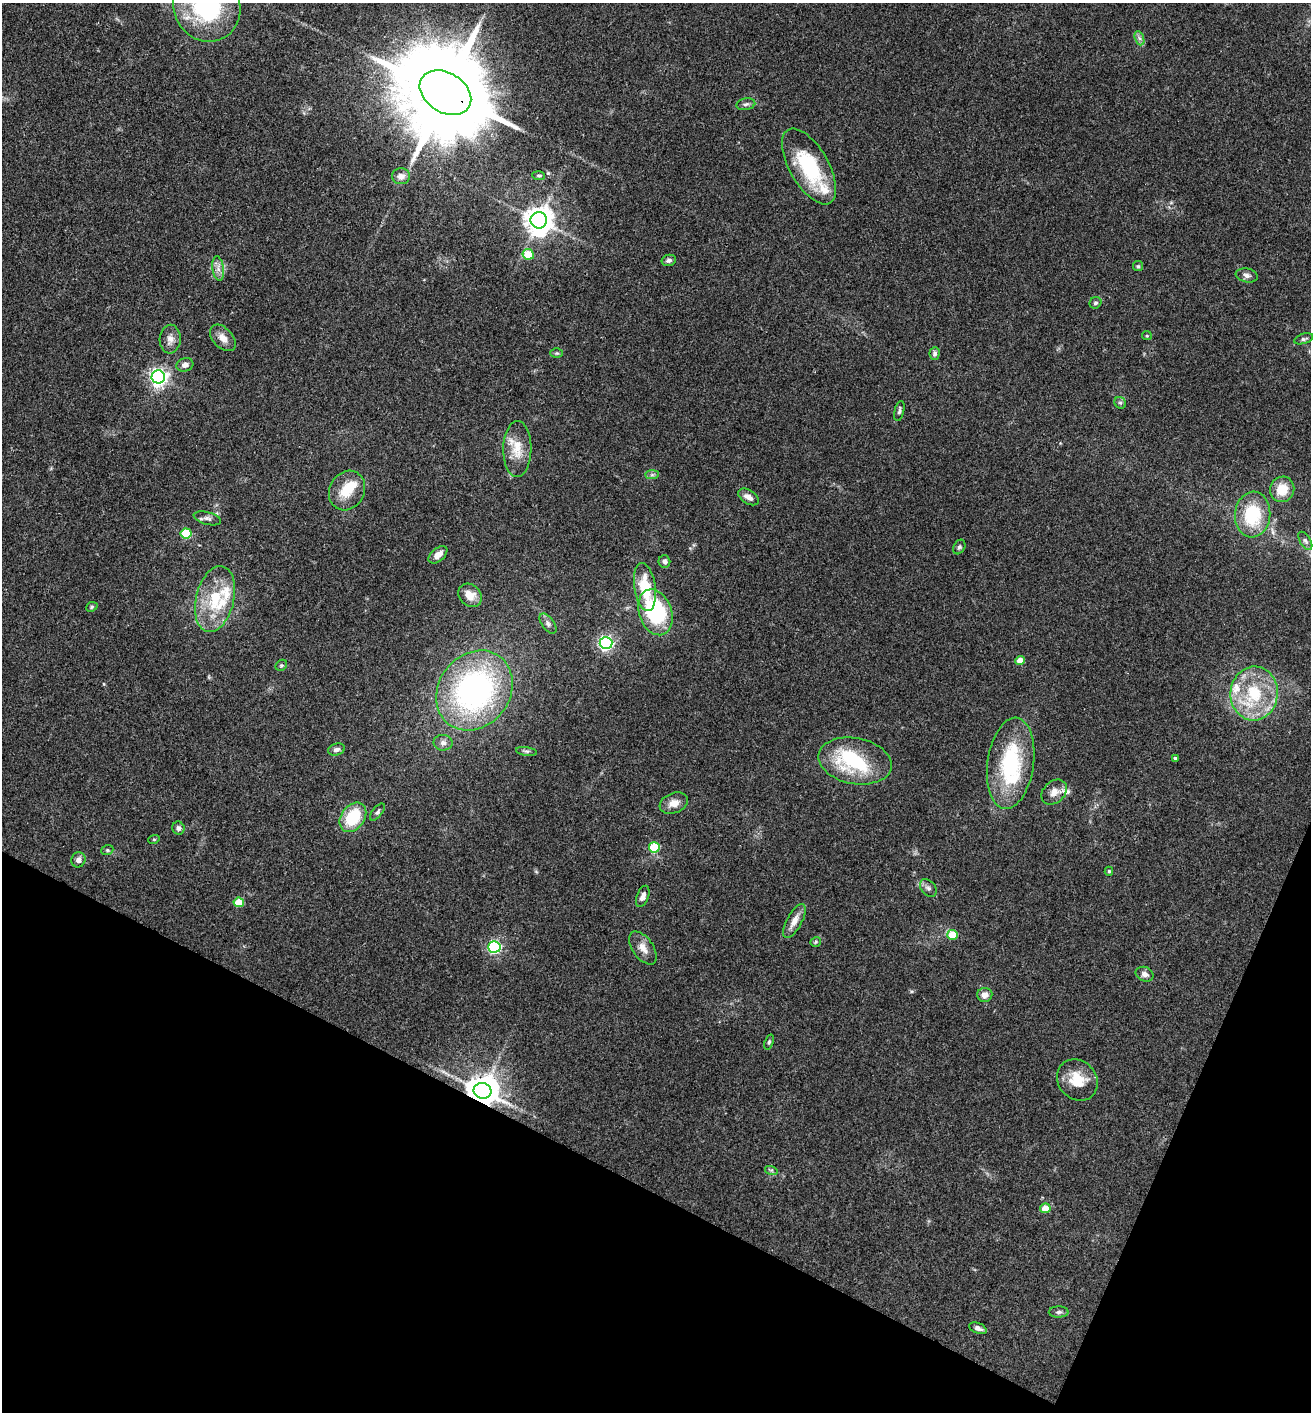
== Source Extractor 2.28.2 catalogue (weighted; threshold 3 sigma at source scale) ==
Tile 15 of 4 x 4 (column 3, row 4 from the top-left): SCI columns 2766-4074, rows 5-1414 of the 5660 x 5650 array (HDU 1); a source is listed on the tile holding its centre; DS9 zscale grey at full resolution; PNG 1313 x 1414 px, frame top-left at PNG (2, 3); each listed source drawn as its Kron ellipse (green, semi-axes under 4 px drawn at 4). Shown black and unused: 20% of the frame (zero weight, under 3 of 4 exposures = <1% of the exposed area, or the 3 px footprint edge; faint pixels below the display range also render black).
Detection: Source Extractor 2.28.2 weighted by HDU 2 'WHT'; one run over the whole footprint, this tile lists its part. Background 0.0661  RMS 0.0053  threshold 0.0238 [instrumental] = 3 sigma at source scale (4.5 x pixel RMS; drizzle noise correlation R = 1.50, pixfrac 1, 0.05/0.05 arcsec/px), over >= 5 px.
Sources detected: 89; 2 inside a brighter object's white glare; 1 long thin detection or spike segment (spike, bleed or trail) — neither listed nor drawn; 6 inside a brighter listed object's ellipse — not listed separately; the other 80 listed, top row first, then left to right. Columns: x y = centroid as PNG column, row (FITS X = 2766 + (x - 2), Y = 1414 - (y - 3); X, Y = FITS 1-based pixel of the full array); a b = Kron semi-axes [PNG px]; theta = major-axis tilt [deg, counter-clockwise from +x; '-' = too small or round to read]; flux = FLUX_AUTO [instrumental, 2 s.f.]
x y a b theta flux
207 6 36 33 -60 66
1139 38 7 4 -71 1.4
445 93 28 20 -32 12000
746 104 9 6 11 1.6
809 166 42 19 -60 39
401 176 9 8 - 3.2
539 176 6 4 -4 0.75
539 220 8 8 - 730
528 254 6 5 - 13
669 260 7 5 13 1.6
1138 266 5 5 - 0.75
218 269 12 5 -82 2.6
1247 275 11 7 -10 2.1
1095 303 6 5 - 1.1
1147 336 5 4 - 0.62
223 338 16 10 -47 4.6
170 339 14 10 87 3.9
1304 339 10 5 16 1.4
557 353 6 5 - 0.77
935 353 6 5 - 1.5
185 365 8 6 17 2.7
158 377 6 6 - 250
1120 403 6 5 - 1.1
899 411 10 4 77 1.2
517 449 28 14 89 11
652 475 7 4 0 1.1
1282 489 13 12 - 10
347 490 20 17 59 13
748 497 11 6 -31 3.3
1253 515 23 17 85 28
207 518 14 6 -15 2.1
186 533 5 5 - 25
1305 541 10 5 -58 1.5
959 547 8 5 61 1.2
438 555 11 6 40 3.9
664 561 6 6 - 1.9
645 587 24 10 -81 20
470 595 13 10 -45 6
215 599 33 19 76 24
92 607 6 4 23 0.79
655 612 24 16 -70 53
548 624 11 6 -54 1.9
606 643 6 6 - 130
1020 661 5 4 - 8.3
281 665 6 5 - 0.84
474 690 42 35 53 130
1254 694 27 23 84 31
443 743 9 8 - 2.2
336 749 9 6 15 1.9
526 751 11 4 -8 1.2
1175 758 4 3 - 0.87
855 761 37 23 -11 43
1011 763 46 23 82 50
1054 792 14 10 44 5.1
674 803 15 10 21 5.1
377 812 10 5 51 1.3
353 817 16 11 54 23
178 828 6 6 - 1.5
154 839 5 3 - 0.54
654 847 5 5 - 26
107 850 6 5 - 0.85
78 860 8 7 - 2.3
1109 871 4 4 - 0.77
928 888 10 7 -50 1.9
643 896 11 6 69 3.1
239 902 5 4 - 12
794 921 19 7 61 5
952 935 5 5 - 14
816 942 5 5 - 0.7
494 947 6 6 - 95
643 948 19 10 -55 5
1145 974 9 7 -24 2.4
985 995 7 7 - 3.7
769 1042 8 4 72 0.93
1077 1080 22 19 -46 14
483 1091 9 8 - 1000
771 1170 6 4 -17 0.79
1045 1208 5 5 - 8.6
1059 1312 10 5 1 1.4
978 1328 9 5 -21 2.4
Overlapping masked pixels (flux is a lower limit): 2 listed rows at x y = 445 93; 483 1091
Isophote crosses this tile's border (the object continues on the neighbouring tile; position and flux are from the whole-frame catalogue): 1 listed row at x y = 207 6